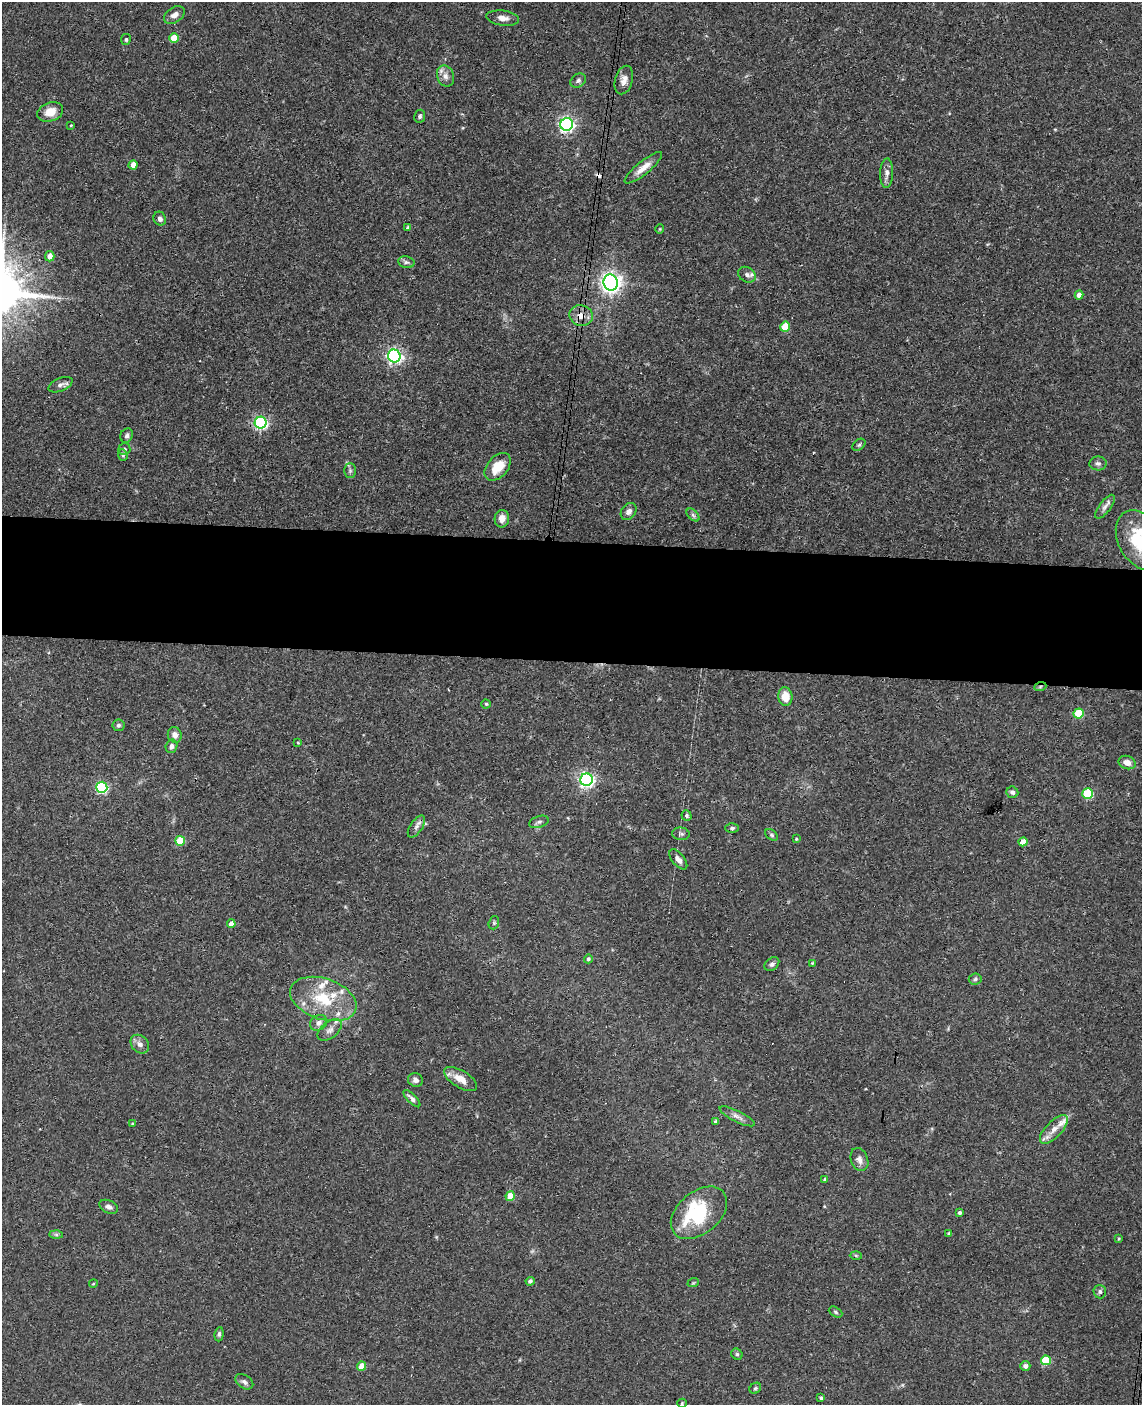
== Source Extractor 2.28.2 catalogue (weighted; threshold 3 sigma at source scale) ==
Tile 6 of 4 x 3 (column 2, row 2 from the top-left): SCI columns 1150-2289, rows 1569-2971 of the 4579 x 4650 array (HDU 1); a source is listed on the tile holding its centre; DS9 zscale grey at full resolution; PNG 1144 x 1407 px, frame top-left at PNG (2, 2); each listed source drawn as its Kron ellipse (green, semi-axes under 4 px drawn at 4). Shown black and unused: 9% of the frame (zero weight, under 3 of 4 exposures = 6% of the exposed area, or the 3 px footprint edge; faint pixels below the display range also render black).
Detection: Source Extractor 2.28.2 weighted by HDU 2 'WHT'; one run over the whole footprint, this tile lists its part. Background 0.062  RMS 0.0055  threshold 0.0245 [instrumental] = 3 sigma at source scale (4.5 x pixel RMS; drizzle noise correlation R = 1.50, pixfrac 1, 0.05/0.05 arcsec/px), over >= 5 px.
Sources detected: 111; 1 cosmic-ray / hot-pixel residue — neither listed nor drawn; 7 inside a brighter listed object's ellipse — not listed separately; the other 103 listed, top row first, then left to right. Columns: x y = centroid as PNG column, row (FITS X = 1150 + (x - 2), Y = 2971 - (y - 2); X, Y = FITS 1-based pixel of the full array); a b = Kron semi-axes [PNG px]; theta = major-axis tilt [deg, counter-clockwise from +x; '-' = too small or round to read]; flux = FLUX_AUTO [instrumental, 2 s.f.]
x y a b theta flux
174 15 11 7 35 3.3
503 18 16 7 -7 3.7
174 38 5 4 - 13
126 40 5 5 - 0.95
445 76 11 8 -67 3.2
624 80 15 8 74 3.7
578 81 8 6 33 1.7
50 112 13 9 20 6.6
420 116 6 5 - 1.2
567 124 6 6 - 150
71 125 4 3 - 0.43
133 165 4 4 - 5.3
643 168 23 6 39 5.5
887 173 15 6 88 2.9
160 219 7 6 - 1.8
408 228 4 4 - 1.4
660 229 4 4 - 0.51
50 256 5 4 - 3.7
406 262 8 6 -12 1.6
747 275 9 7 -30 2.2
611 282 8 7 - 340
1079 295 4 4 - 3.9
581 316 12 10 -17 5.3
785 327 5 5 - 13
394 356 6 6 - 160
60 385 13 6 23 2.2
261 423 6 6 - 100
127 436 7 6 - 1.3
859 445 7 5 38 1
124 449 6 6 - 1.2
123 455 6 5 - 1.1
1098 463 8 7 - 1.6
498 467 16 10 49 10
350 471 7 6 - 1.2
1105 507 14 5 52 2.5
629 511 9 7 51 2.7
693 515 8 4 -45 1.3
502 519 9 7 86 3.8
1141 540 32 22 -60 33
1040 687 6 4 20 0.65
785 697 9 7 -82 8.6
486 704 4 4 - 0.75
1079 713 5 5 - 26
118 725 6 6 - 1.1
175 735 8 7 - 3.1
298 743 3 3 - 0.45
171 746 7 6 - 2
1127 762 8 6 -20 3.4
586 780 6 6 - 160
102 787 5 5 - 78
1012 792 6 5 - 1.6
1088 794 5 5 - 32
687 816 5 5 - 1.1
539 822 10 5 18 1.5
416 827 12 6 56 2.2
732 828 7 5 1 1.3
681 834 9 6 -6 1.3
771 835 7 5 -42 1
796 839 4 3 - 0.57
180 841 5 5 - 18
1023 842 4 4 - 7.4
678 859 12 6 -51 2.9
494 923 7 5 71 0.97
231 924 4 4 - 4.2
588 959 4 4 - 1.2
812 963 3 3 - 0.57
772 964 8 6 39 1.5
975 979 6 5 - 0.97
323 999 34 20 -18 25
318 1023 9 7 35 2.8
330 1030 14 8 38 3
140 1044 10 8 -47 2.8
460 1079 18 8 -31 6.6
415 1080 7 6 - 2.2
412 1099 11 4 -46 1.8
737 1116 19 5 -26 2.8
715 1122 4 3 - 0.98
132 1124 3 3 - 0.68
1054 1129 18 8 46 5.9
859 1159 12 8 -68 3.3
825 1180 4 4 - 1.4
510 1196 5 4 - 10
109 1207 10 6 -24 2.2
699 1213 32 21 40 38
960 1213 4 3 - 1.1
949 1233 4 3 - 0.97
56 1235 7 4 -1 0.98
1119 1238 4 3 - 0.59
856 1255 6 4 -2 0.69
530 1281 4 4 - 1.5
693 1283 6 3 18 0.55
93 1284 4 3 - 0.49
1100 1292 7 6 - 1.5
835 1312 7 4 -28 0.9
219 1334 7 4 84 1.1
737 1354 6 5 - 0.86
1046 1360 5 5 - 20
362 1366 4 4 - 8.9
1025 1366 5 5 - 1.7
244 1382 10 6 -34 1.8
755 1388 6 5 - 0.86
821 1398 4 3 - 0.77
682 1403 5 4 - 0.72
Overlapping masked pixels (flux is a lower limit): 2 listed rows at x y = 581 316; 1040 687
Isophote crosses this tile's border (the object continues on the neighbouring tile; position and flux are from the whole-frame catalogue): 1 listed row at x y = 1141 540